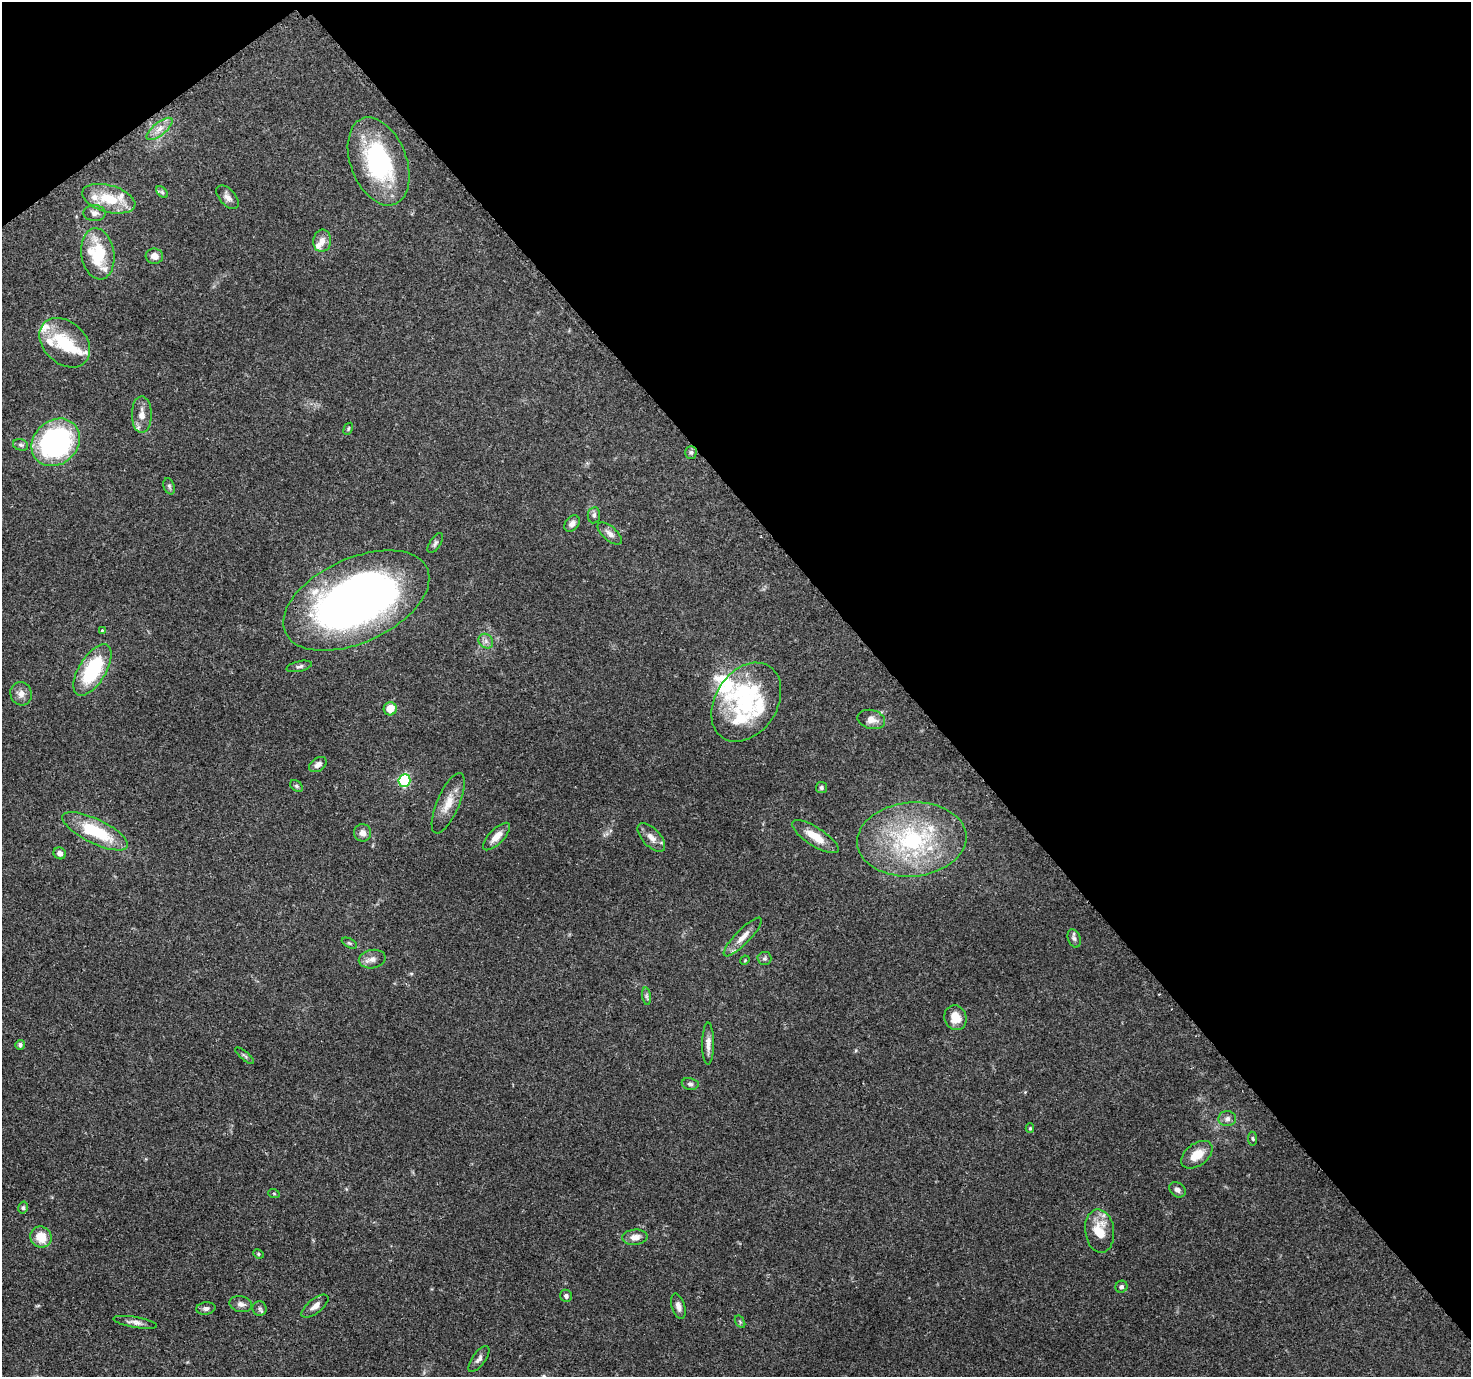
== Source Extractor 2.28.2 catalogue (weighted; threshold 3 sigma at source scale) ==
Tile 3 of 4 x 4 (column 3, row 1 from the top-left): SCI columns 3057-4525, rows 4378-5752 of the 6116 x 6065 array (HDU 1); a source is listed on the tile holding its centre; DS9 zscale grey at full resolution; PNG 1473 x 1379 px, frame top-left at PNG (2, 2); each listed source drawn as its Kron ellipse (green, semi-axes under 4 px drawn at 4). Shown black and unused: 40% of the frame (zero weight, under 3 of 4 exposures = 9% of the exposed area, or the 3 px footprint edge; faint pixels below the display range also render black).
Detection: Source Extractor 2.28.2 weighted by HDU 2 'WHT'; one run over the whole footprint, this tile lists its part. Background 0.151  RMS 0.0043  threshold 0.0194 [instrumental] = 3 sigma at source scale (4.5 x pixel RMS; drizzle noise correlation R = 1.50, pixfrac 1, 0.0396/0.0396 arcsec/px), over >= 5 px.
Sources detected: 86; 1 inside a brighter object's white glare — neither listed nor drawn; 11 inside a brighter listed object's ellipse — not listed separately; the other 74 listed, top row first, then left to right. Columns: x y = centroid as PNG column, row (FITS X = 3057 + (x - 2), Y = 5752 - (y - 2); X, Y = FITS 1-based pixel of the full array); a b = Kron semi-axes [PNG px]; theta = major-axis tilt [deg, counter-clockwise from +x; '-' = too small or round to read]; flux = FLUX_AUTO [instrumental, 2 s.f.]
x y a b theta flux
160 129 16 6 38 3.5
379 161 46 28 -69 51
162 192 7 4 -45 0.79
228 197 14 8 -49 2.3
109 199 27 13 -15 14
95 213 11 8 -1 2.1
322 241 11 9 83 3.4
98 254 26 16 -82 21
154 256 9 7 -6 3.2
65 343 28 21 -43 18
142 414 18 10 -90 4.5
348 429 6 3 60 0.53
56 442 26 21 41 86
21 445 8 5 -17 1
691 452 6 5 - 0.9
169 486 8 5 -71 0.96
594 515 8 6 82 1.2
572 524 9 6 48 1.9
610 533 15 7 -41 2.4
435 543 11 5 57 1.2
356 600 78 42 25 250
102 630 3 3 - 0.38
486 641 8 6 -47 1.7
299 666 13 5 13 1.4
92 670 29 13 59 31
21 694 12 10 -72 2.9
746 702 43 31 57 33
390 709 6 6 - 6.4
871 719 14 9 -13 3.9
318 764 10 6 34 2.3
404 780 6 6 - 39
296 786 7 5 -40 0.83
821 788 5 5 - 0.91
448 803 32 11 67 7.2
95 831 36 12 -26 24
363 833 9 8 - 2.8
497 836 18 7 46 4.3
651 837 17 9 -47 3.8
815 837 27 9 -33 8.1
912 839 55 37 5 57
60 853 6 5 - 1.8
743 937 26 7 46 4.7
1074 938 9 6 -71 1.2
349 943 8 4 -27 0.72
764 958 7 6 - 1
372 959 13 9 11 2.8
745 960 5 3 - 0.37
647 996 9 4 -81 0.92
955 1018 12 11 - 6.5
708 1044 21 6 90 3.3
20 1045 5 5 - 1.3
245 1056 12 3 -40 0.86
690 1084 8 6 -10 1.2
1227 1119 9 7 3 1.8
1030 1128 5 4 - 0.56
1253 1139 7 4 -82 0.64
1197 1155 18 11 37 7.2
1177 1190 9 6 -39 1.7
274 1194 6 3 -20 0.45
23 1208 6 4 76 0.79
1100 1231 22 14 -83 11
41 1237 11 10 - 8.8
635 1237 12 7 5 3.4
258 1254 5 4 - 0.58
1121 1287 6 6 - 1.2
566 1296 6 5 - 1.2
241 1304 11 8 -12 2
315 1306 16 7 38 2.9
678 1306 13 6 -73 2.1
206 1308 9 6 7 1.4
260 1308 7 7 - 1.1
135 1322 22 5 -10 2.4
740 1322 7 4 -57 0.66
479 1359 15 6 54 2